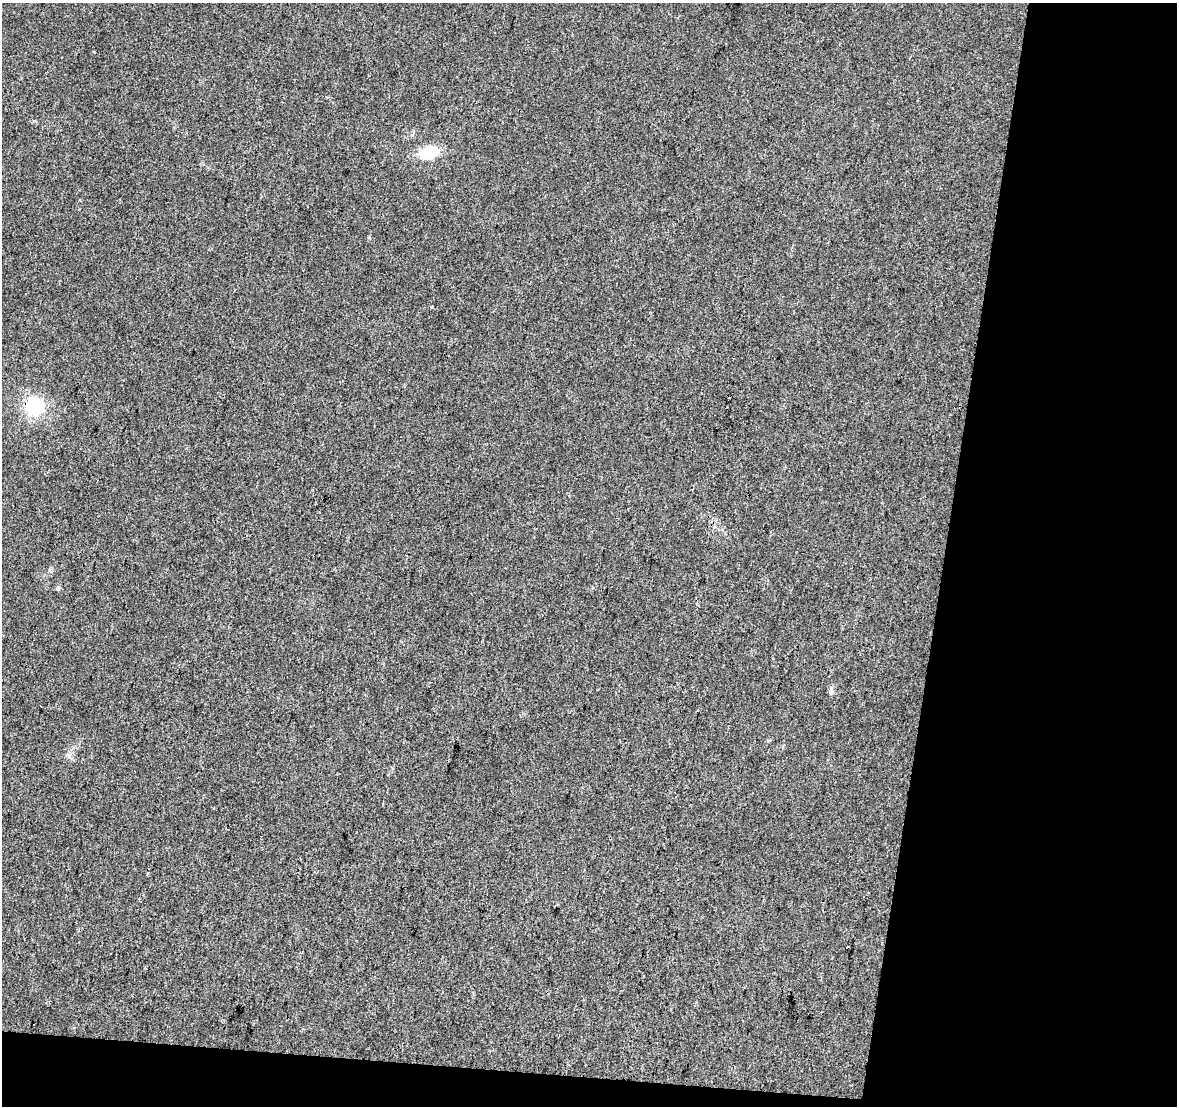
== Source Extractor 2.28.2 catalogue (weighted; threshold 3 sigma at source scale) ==
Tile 4 of 2 x 2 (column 2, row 2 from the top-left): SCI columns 1176-2350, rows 129-1232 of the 2350 x 2448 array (HDU 1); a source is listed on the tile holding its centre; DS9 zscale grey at full resolution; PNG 1179 x 1108 px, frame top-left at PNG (2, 3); no overlay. Shown black and unused: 23% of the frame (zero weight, under 3 of 4 exposures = <1% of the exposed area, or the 3 px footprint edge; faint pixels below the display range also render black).
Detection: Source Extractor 2.28.2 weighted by HDU 2 'WHT'; one run over the whole footprint, this tile lists its part. Background 0.0235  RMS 0.0046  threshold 0.0207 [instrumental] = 3 sigma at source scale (4.5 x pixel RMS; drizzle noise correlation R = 1.50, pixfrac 1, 0.0396/0.0396 arcsec/px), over >= 5 px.
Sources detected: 4; all 4 listed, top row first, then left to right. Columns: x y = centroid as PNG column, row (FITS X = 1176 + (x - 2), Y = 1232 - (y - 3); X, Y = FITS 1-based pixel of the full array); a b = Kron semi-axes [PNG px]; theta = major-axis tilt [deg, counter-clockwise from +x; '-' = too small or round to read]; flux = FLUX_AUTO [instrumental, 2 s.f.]
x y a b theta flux
429 153 18 11 12 14
35 406 16 16 - 23
58 588 6 5 - 0.83
831 690 11 6 -90 1.4